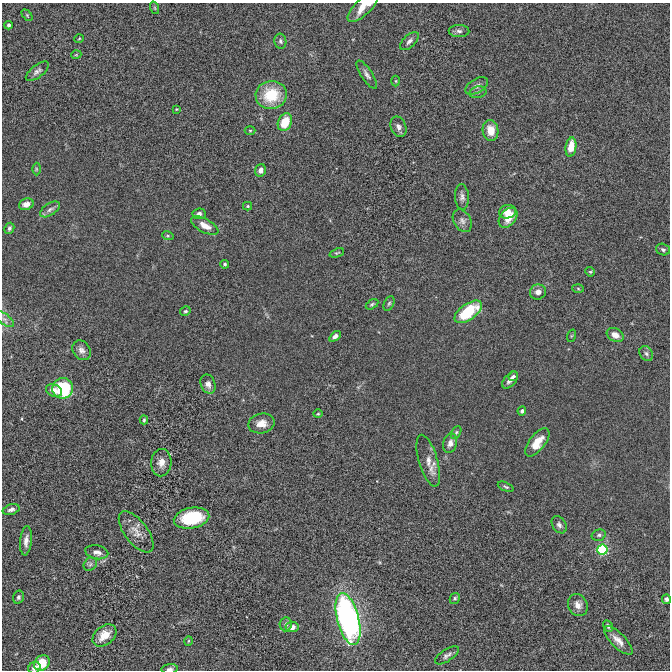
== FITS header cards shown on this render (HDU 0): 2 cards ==
NAXIS1  =                  668 / Axis length
NAXIS2  =                  668 / Axis length

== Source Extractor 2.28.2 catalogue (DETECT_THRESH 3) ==
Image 668 x 668 px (HDU 0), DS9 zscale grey, 1 PNG px = 1 image px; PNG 672 x 672 px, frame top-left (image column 1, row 668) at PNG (2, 3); each listed source drawn as its Kron ellipse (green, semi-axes under 4 px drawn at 4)
Background 2.21e-05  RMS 0.0039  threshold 0.0116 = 3 sigma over >= 5 px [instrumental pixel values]
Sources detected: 89; all 89 listed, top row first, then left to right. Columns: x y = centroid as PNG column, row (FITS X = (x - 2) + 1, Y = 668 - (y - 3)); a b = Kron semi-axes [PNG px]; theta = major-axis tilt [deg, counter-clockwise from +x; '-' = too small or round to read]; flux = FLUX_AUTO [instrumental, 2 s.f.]
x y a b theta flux
363 7 20 8 44 3.3
155 8 6 4 -71 0.33
27 15 6 4 -46 0.34
8 25 4 3 - 0.57
459 31 10 6 -2 0.94
79 39 5 3 - 0.21
280 41 7 6 - 0.61
409 41 11 6 44 1
76 55 5 3 - 0.2
37 71 14 6 38 1
367 75 16 5 -57 1.1
396 81 5 3 - 0.27
477 86 12 7 31 1.2
478 92 9 5 12 0.67
271 95 15 14 - 9.9
176 109 4 3 - 0.23
285 122 9 6 66 5.7
398 127 10 7 -66 1.2
250 130 5 3 - 0.29
490 130 10 8 -80 3.4
571 147 9 5 81 4.6
36 169 6 4 -89 0.29
260 170 6 5 - 1.1
462 197 12 7 -85 1.1
26 204 7 5 19 1.7
248 206 4 4 - 0.29
50 209 11 6 33 0.98
507 212 8 6 12 2.3
199 214 6 5 - 0.77
508 218 11 7 50 3.7
462 221 12 8 -60 1.3
205 226 15 6 -28 2.7
9 228 6 4 62 0.54
168 236 6 4 -18 0.31
663 250 7 5 -18 0.65
337 253 7 4 21 0.39
225 264 4 4 - 0.41
590 272 5 4 - 0.3
578 289 6 4 -3 0.3
538 292 8 7 - 1.6
389 303 7 5 62 0.49
372 304 7 4 30 0.42
185 311 5 4 - 0.46
468 312 16 8 36 13
4 319 11 5 -36 0.87
615 335 9 6 -29 1.9
335 336 7 4 38 1
571 336 6 4 71 0.29
81 350 10 8 -51 1.3
646 353 8 6 -58 0.69
513 376 5 4 - 0.44
510 380 10 6 50 1.2
208 384 10 7 -68 1.1
63 388 10 10 - 19
54 390 8 6 -22 1.9
522 411 4 4 - 0.67
318 414 4 3 - 0.24
144 420 4 3 - 0.32
261 423 13 9 12 2.6
456 432 7 4 62 0.46
537 442 17 8 52 4.2
450 443 10 7 75 1.4
428 461 27 9 -73 3
161 463 14 10 87 2.2
506 487 8 4 -23 0.47
11 509 9 5 15 0.96
192 518 18 10 11 14
559 525 9 6 -57 0.87
136 532 24 11 -53 3.1
599 535 7 5 16 0.62
26 541 15 5 84 1.6
602 550 5 5 - 30
97 552 11 7 -12 1.6
90 564 7 6 - 0.69
18 597 6 5 - 0.59
455 598 6 4 60 0.45
666 599 4 4 - 0.78
578 605 11 9 -62 1.9
348 619 26 11 -75 86
286 624 7 6 - 0.78
608 626 6 4 -62 0.53
292 627 6 5 - 1.7
104 635 13 9 40 3.9
618 640 19 7 -45 2.3
188 641 4 3 - 0.22
447 655 14 6 33 0.95
42 663 8 7 - 6.4
34 668 6 5 - 1.1
170 669 8 5 5 0.79
At the frame edge (FLAGS 8, measured only in part): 2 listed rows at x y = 363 7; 170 669